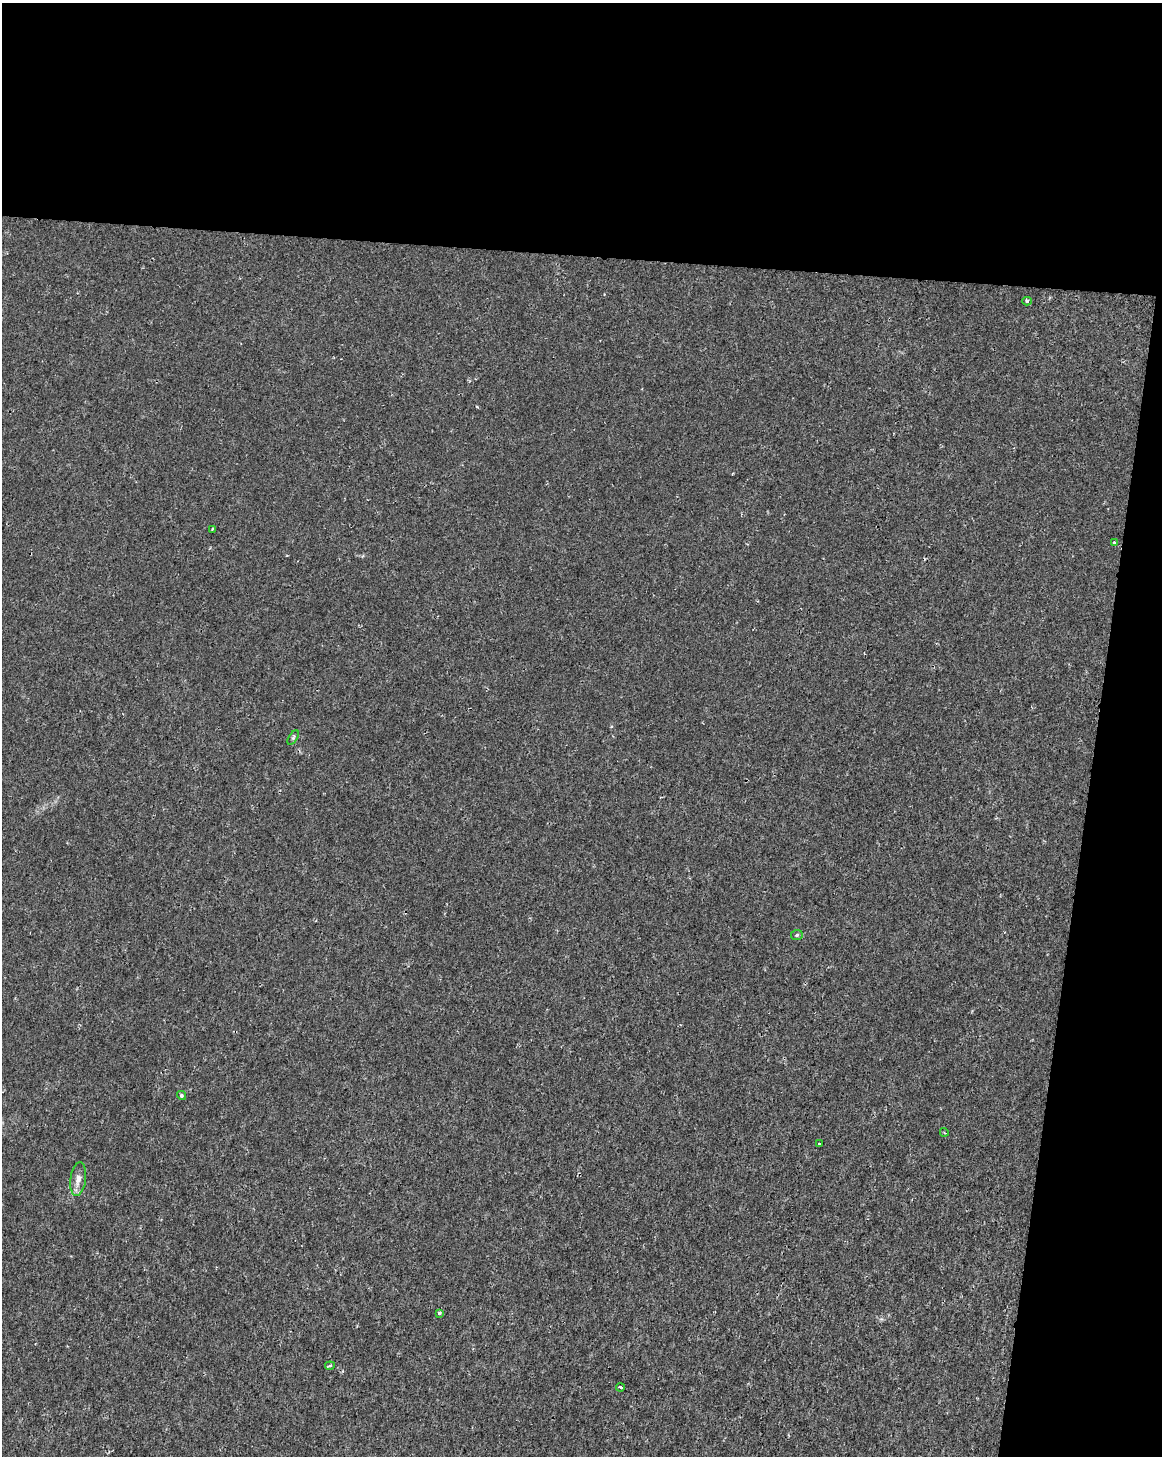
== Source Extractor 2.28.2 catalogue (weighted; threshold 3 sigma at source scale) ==
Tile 4 of 4 x 3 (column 4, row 1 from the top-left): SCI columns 3486-4645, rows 3192-4645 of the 4645 x 4872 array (HDU 1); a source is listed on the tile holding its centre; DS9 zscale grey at full resolution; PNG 1164 x 1458 px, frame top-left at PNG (2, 3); each listed source drawn as its Kron ellipse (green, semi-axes under 4 px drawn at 4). Shown black and unused: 23% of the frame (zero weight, under 2 of 3 exposures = <1% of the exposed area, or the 3 px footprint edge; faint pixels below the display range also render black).
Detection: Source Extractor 2.28.2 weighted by HDU 2 'WHT'; one run over the whole footprint, this tile lists its part. Background 1.15e-04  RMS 0.002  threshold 0.00912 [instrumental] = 3 sigma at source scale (4.5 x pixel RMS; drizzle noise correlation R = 1.50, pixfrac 1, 0.0396/0.0396 arcsec/px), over >= 5 px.
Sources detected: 12; all 12 listed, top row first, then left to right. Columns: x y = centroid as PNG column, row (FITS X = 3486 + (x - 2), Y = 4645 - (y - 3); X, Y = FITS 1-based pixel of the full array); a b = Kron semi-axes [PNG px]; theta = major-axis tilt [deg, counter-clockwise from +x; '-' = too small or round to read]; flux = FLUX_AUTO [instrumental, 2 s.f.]
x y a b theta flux
1027 301 5 4 - 0.34
212 529 3 3 - 0.22
1114 543 3 3 - 0.61
293 738 8 4 58 0.28
797 935 6 5 - 0.33
181 1095 5 4 - 0.38
944 1132 4 3 - 0.16
819 1144 3 3 - 0.36
78 1179 17 8 83 1.5
439 1313 4 3 - 0.34
330 1366 5 3 - 0.24
620 1387 4 3 - 0.37